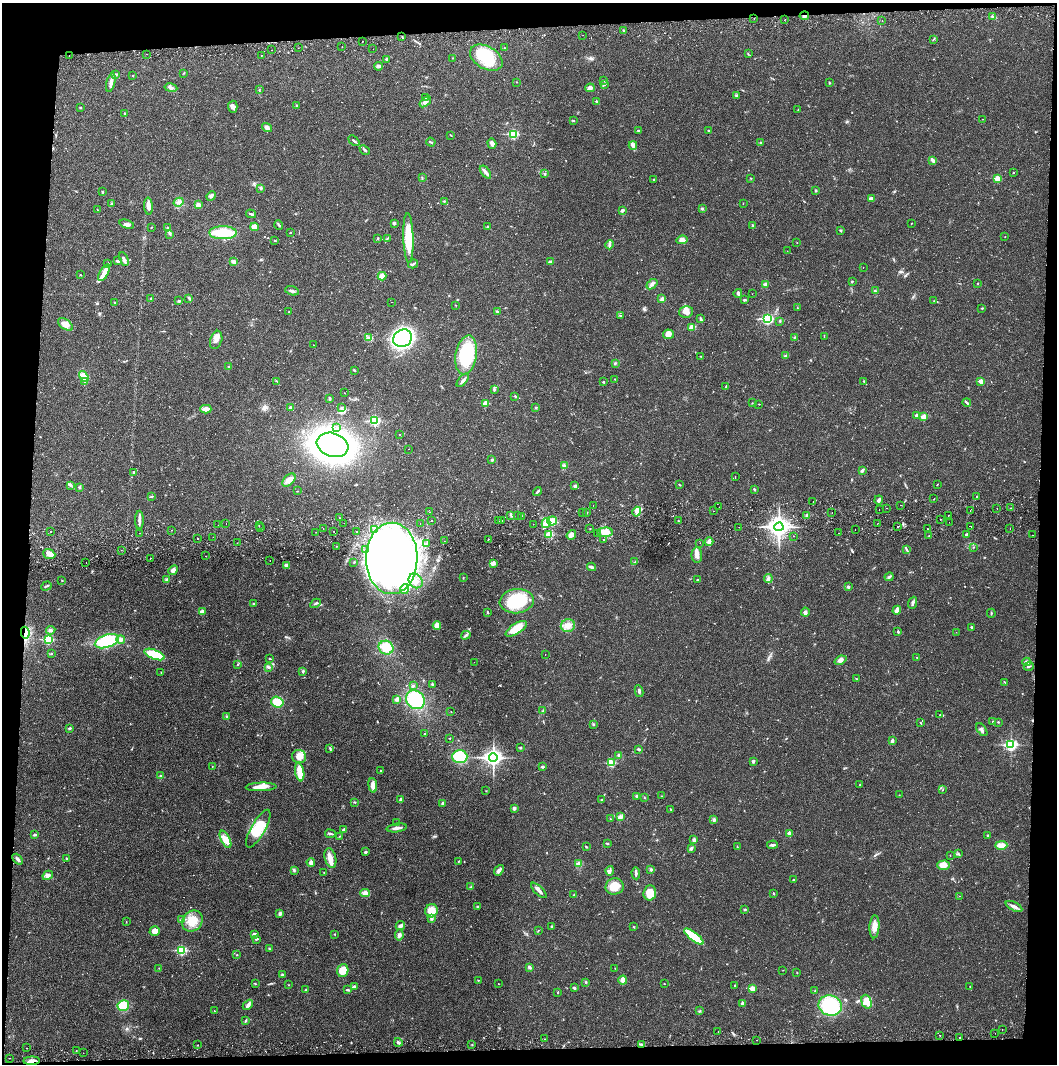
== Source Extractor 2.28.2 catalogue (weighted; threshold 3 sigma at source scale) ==
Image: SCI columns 4-4222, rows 56-4300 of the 4229 x 4358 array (HDU 1 of 3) = the unmasked area's bounding box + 8 px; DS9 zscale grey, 4 x 4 block average (1 PNG px = mean of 4 x 4 image px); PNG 1059 x 1066 px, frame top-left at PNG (2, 3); each listed source drawn as its Kron ellipse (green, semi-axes under 4 px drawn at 4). Shown black and unused: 8% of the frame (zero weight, under 2 of 3 exposures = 3% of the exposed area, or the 3 px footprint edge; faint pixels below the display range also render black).
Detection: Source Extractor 2.28.2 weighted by HDU 2 'WHT'. Background 0.0217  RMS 0.0035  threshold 0.0158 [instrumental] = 3 sigma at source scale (4.5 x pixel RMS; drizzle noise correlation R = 1.50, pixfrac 1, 0.05/0.05 arcsec/px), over >= 5 px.
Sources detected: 665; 1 too faint to see at this stretch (4 x 4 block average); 9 inside a brighter object's white glare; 18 cosmic-ray / hot-pixel residue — neither listed nor drawn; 7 coinciding with a brighter row at this scale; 19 inside a brighter listed object's ellipse — not listed separately; of the other 611, all 500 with FLUX_AUTO >= 0.6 (the completeness limit of this list) listed and drawn (111 fainter detections not listed), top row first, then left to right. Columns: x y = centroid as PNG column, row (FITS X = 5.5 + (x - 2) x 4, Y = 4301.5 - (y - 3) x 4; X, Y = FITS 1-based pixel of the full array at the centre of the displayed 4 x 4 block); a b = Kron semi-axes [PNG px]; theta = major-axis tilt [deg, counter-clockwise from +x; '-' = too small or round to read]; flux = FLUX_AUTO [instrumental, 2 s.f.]
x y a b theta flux
804 16 5 2 - 4.2
993 17 4 2 - 3.6
754 19 2 2 - 0.84
784 20 2 2 - 0.63
882 21 2 2 - 1.7
623 30 3 2 - 1.7
583 35 2 2 - 0.94
402 37 2 2 - 0.83
933 39 2 2 - 1.1
362 41 2 2 - 3.2
342 47 2 2 - 1
298 48 2 2 - 1.3
505 48 2 2 - 0.81
373 49 2 2 - 0.66
272 50 2 2 - 1.8
146 54 2 2 - 1.1
748 54 2 2 - 1.2
261 55 2 2 - 1.7
69 56 2 2 - 1.8
453 58 2 2 - 0.93
486 58 17 11 -30 81
386 59 2 2 - 3.9
379 66 4 3 - 4.1
184 73 3 2 - 1.3
115 75 4 3 - 3.7
133 76 2 2 - 1.1
604 81 2 2 - 1.3
517 82 2 2 - 0.72
111 83 9 3 76 8.7
829 83 3 2 - 1.4
604 84 3 2 - 2.7
171 88 6 3 -10 5.6
590 88 5 4 - 6.9
259 90 2 2 - 1.1
736 96 4 3 - 2.6
426 98 2 2 - 2.4
425 102 7 3 40 6.2
597 102 4 2 - 3.2
296 105 2 2 - 1.5
80 107 2 2 - 0.94
233 107 6 4 -89 6.6
798 110 2 2 - 0.71
124 113 3 2 - 1
983 119 2 2 - 0.82
573 120 4 2 - 1.9
267 128 5 3 - 8.8
638 130 2 2 - 1.3
709 131 3 2 - 2.1
513 134 2 2 - 180
450 135 3 2 - 1.4
354 141 6 2 -41 3.3
431 142 5 2 - 2.6
760 142 3 2 - 1.7
492 143 5 4 - 5.9
633 145 4 3 - 4.8
365 150 6 2 -42 3.3
933 160 4 2 - 7
485 172 7 3 -52 6.1
1013 173 2 2 - 1.2
545 174 2 2 - 2
422 178 2 2 - 0.87
751 178 2 2 - 1.2
997 178 2 2 - 49
654 180 2 2 - 1.1
261 188 4 3 - 2.5
816 190 3 2 - 1.7
102 192 3 2 - 1.9
211 196 5 2 - 6.8
871 199 3 2 - 10
444 201 3 2 - 2
179 202 5 4 - 6.9
111 204 2 2 - 1.1
743 204 2 2 - 0.71
198 205 2 2 - 41
148 206 8 3 -86 15
702 208 3 3 - 2.3
97 210 2 2 - 0.69
622 210 3 2 - 5.3
251 214 5 2 - 3.5
394 223 3 2 - 3.6
127 224 7 4 -18 7.8
911 224 2 2 - 0.64
279 225 4 2 - 2.5
752 225 4 2 - 1.2
487 226 2 2 - 1.4
151 227 3 2 - 1
254 227 4 3 - 20
168 228 3 2 - 1.3
840 230 2 2 - 0.97
290 232 2 2 - 1
223 233 14 6 0 69
170 234 3 2 - 2
1005 237 2 2 - 0.69
378 238 3 2 - 1.6
387 238 2 2 - 1.3
408 238 25 5 -88 67
275 240 2 2 - 1.2
682 240 6 4 7 10
797 243 2 2 - 0.61
609 245 4 2 - 4.1
787 251 2 2 - 1.1
124 259 7 2 -69 6.6
117 261 3 2 - 3.3
234 262 4 3 - 7.9
550 262 4 3 - 4
108 263 2 2 - 1.1
413 264 5 2 - 3
863 267 2 2 - 1.4
104 273 9 4 62 13
80 275 2 2 - 0.91
382 276 4 3 - 14
852 282 3 2 - 1.6
978 283 2 2 - 1
652 284 6 3 42 5.8
766 284 3 3 - 6.4
292 291 7 3 -17 4.8
875 291 2 2 - 2.2
738 293 4 3 - 3.5
752 294 2 2 - 0.65
151 298 3 2 - 1.5
189 299 3 2 - 2
662 299 3 2 - 7.1
745 300 3 2 - 2.8
179 301 3 2 - 2.2
934 301 2 2 - 0.61
114 302 2 2 - 1.1
391 302 2 2 - 0.91
455 305 2 2 - 0.74
797 308 2 2 - 0.81
982 308 3 2 - 1.3
497 311 2 2 - 2
288 312 2 2 - 1.1
686 312 7 5 13 11
620 315 2 2 - 0.99
701 319 4 2 - 4
767 319 3 2 - 270
780 321 4 2 - 1.8
65 324 8 5 -35 12
692 328 3 3 - 10
668 334 5 4 - 11
824 336 3 2 - 0.76
795 337 3 2 - 1.3
369 338 4 3 - 4.1
402 338 10 8 32 480
216 340 9 5 73 12
314 345 2 2 - 0.7
466 355 20 10 81 150
701 356 2 2 - 0.78
786 356 3 2 - 5.3
615 363 3 2 - 1.5
228 367 3 2 - 2.3
354 370 3 2 - 2.2
84 376 6 3 -57 25
614 379 2 2 - 0.85
463 380 8 2 49 7.4
85 381 3 2 - 2.3
277 381 3 2 - 1.4
981 381 2 2 - 35
603 382 2 2 - 2
864 382 3 2 - 1.5
726 387 2 2 - 1.7
494 390 3 2 - 2.1
344 393 2 2 - 0.6
515 396 3 2 - 2.1
330 398 4 2 - 2.4
486 403 2 2 - 38
752 403 2 2 - 0.71
967 403 4 2 - 2.7
759 404 2 2 - 0.83
291 408 2 2 - 12
341 408 2 2 - 0.96
536 408 3 2 - 1.7
206 409 5 3 - 13
917 415 3 3 - 6.1
924 417 2 2 - 54
375 421 3 2 - 210
337 428 2 2 - 1.5
399 434 2 2 - 1.2
332 445 16 11 -19 1300
409 449 2 2 - 1.6
492 460 2 2 - 3.2
564 466 3 3 - 5.5
862 470 4 2 - 4.3
134 472 3 2 - 2.3
735 477 2 2 - 2.4
289 480 8 5 43 11
938 484 2 2 - 0.72
70 485 2 2 - 1.4
575 485 4 3 - 2.9
680 485 3 2 - 1.3
79 488 3 2 - 1.6
754 489 3 2 - 2.7
297 491 2 2 - 0.82
537 492 5 2 - 2.7
152 496 3 2 - 1.8
977 496 2 2 - 5.7
934 499 2 2 - 3.2
879 500 4 3 - 5.1
813 502 2 2 - 0.64
593 505 2 2 - 0.66
901 505 2 2 - 1.8
719 507 2 2 - 0.91
887 508 2 2 - 1.3
997 508 2 2 - 14
1011 508 2 2 - 0.9
879 510 2 2 - 1.3
713 511 2 2 - 0.62
970 511 2 2 - 1.3
430 512 2 2 - 1.7
586 512 2 2 - 1.5
637 512 5 4 - 11
832 512 2 2 - 2
582 513 2 2 - 0.72
511 515 3 2 - 2.1
518 515 2 2 - 1.1
948 515 2 2 - 1
522 516 2 2 - 0.96
807 516 3 2 - 3.7
339 518 2 2 - 0.71
940 519 2 2 - 1.2
139 520 9 3 89 8.1
432 520 2 2 - 1.6
501 520 2 2 - 0.91
498 521 2 2 - 1.1
552 521 5 4 - 22
678 521 3 2 - 1.5
949 522 2 2 - 0.93
226 523 2 2 - 0.92
344 523 2 2 - 1.9
420 523 2 2 - 0.66
546 523 5 3 - 22
533 524 2 2 - 1.5
877 524 2 2 - 1.5
218 525 2 2 - 2.8
259 526 2 2 - 7.3
898 526 2 2 - 8.7
971 526 2 2 - 1.9
739 527 2 2 - 0.85
779 527 4 4 - 1100
261 528 2 2 - 0.95
323 529 2 2 - 0.81
374 529 2 2 - 0.82
590 529 2 2 - 0.69
927 529 2 2 - 4.9
1010 529 2 2 - 0.64
172 530 2 2 - 0.77
855 530 2 2 - 5.6
50 531 2 2 - 1.3
334 531 2 2 - 1
357 531 2 2 - 6.8
316 532 2 2 - 0.76
605 532 7 4 4 16
139 533 2 2 - 1.1
838 533 2 2 - 1.6
597 534 2 2 - 1.4
966 534 4 2 - 3
549 535 2 2 - 68
571 535 5 4 - 7.4
929 535 2 2 - 0.78
1032 535 2 2 - 0.78
793 536 2 2 - 1.1
213 537 2 2 - 2.3
197 539 2 2 - 5.3
604 539 2 2 - 8.9
488 540 2 2 - 3.4
444 541 2 2 - 2.2
709 542 4 2 - 17
237 543 2 2 - 0.83
700 543 2 2 - 1.1
427 544 3 2 - 2.1
337 546 2 2 - 0.85
974 547 2 2 - 0.67
366 549 2 2 - 0.92
121 550 2 2 - 0.92
907 550 3 2 - 1.9
49 554 6 5 - 9
697 555 8 5 -89 12
205 556 2 2 - 1.3
150 558 2 2 - 1.5
392 558 36 26 89 1000
270 561 2 2 - 0.65
354 562 2 2 - 1.3
635 562 2 2 - 0.88
86 563 2 2 - 0.77
493 563 3 2 - 3.5
286 565 4 3 - 6.3
591 567 4 2 - 4.8
173 570 5 3 - 7.9
889 577 4 3 - 3.8
463 578 3 2 - 1.1
768 578 4 4 - 5.3
167 580 3 3 - 4.1
698 580 3 2 - 1.3
62 581 2 2 - 0.96
416 581 8 6 -52 16
46 586 5 2 - 2.4
848 587 3 3 - 3.4
405 589 5 3 - 13
517 601 17 12 7 89
254 603 2 2 - 1
315 603 5 2 - 3.4
912 603 6 3 68 4.6
897 610 4 3 - 9.2
202 612 3 3 - 8.8
487 612 3 2 - 1.9
805 612 4 3 - 3.8
991 613 4 2 - 2
568 625 7 6 - 15
437 626 4 3 - 15
972 627 2 2 - 2.1
516 629 12 5 32 45
51 630 5 3 - 3.6
898 632 2 2 - 3.3
956 632 2 2 - 1
25 633 6 2 -80 6.6
466 635 5 2 - 2.6
48 640 2 2 - 160
121 640 4 2 - 4
107 641 12 6 19 120
386 648 7 6 - 32
51 654 2 2 - 1.1
154 654 11 4 -21 65
545 655 2 2 - 0.62
916 657 2 2 - 0.64
270 659 3 2 - 1.2
840 660 6 4 22 6.7
474 662 2 2 - 1.1
1027 662 4 3 - 6.4
237 664 2 2 - 2.5
1029 666 5 2 - 2.6
268 667 3 2 - 2.2
303 671 3 2 - 2.9
161 672 2 2 - 0.69
856 679 3 2 - 1.4
1005 682 2 2 - 0.97
432 685 4 3 - 2.8
413 686 3 2 - 2.8
639 691 6 2 -81 4.5
397 699 3 2 - 9.5
415 700 10 8 -44 92
277 702 6 5 - 31
543 711 2 2 - 0.97
451 712 2 2 - 0.62
940 715 2 2 - 0.95
227 716 2 2 - 1.5
993 721 2 2 - 1.2
998 722 2 2 - 1.3
920 723 2 2 - 1.1
594 724 3 2 - 2.5
70 728 2 2 - 4
982 730 7 3 -54 4.8
424 733 2 2 - 0.89
450 738 2 2 - 0.92
892 741 4 2 - 6.1
1011 745 3 2 - 370
330 748 2 2 - 0.68
521 748 2 2 - 1.5
639 749 3 2 - 3.4
619 755 4 3 - 4.9
299 756 7 6 - 14
460 757 7 6 - 74
493 758 4 3 - 780
753 761 3 2 - 4.4
611 763 2 2 - 99
212 766 2 2 - 0.77
542 767 3 2 - 3.1
380 771 2 2 - 1.7
300 772 9 4 -80 34
161 776 3 2 - 2.3
373 785 7 4 -83 10
860 785 2 2 - 1.1
261 787 15 3 2 18
943 790 2 2 - 0.68
486 791 2 2 - 0.74
899 795 2 2 - 0.64
637 796 3 2 - 2.6
661 796 2 2 - 0.62
644 797 2 2 - 0.91
401 800 3 2 - 7.4
601 800 3 2 - 1.5
355 802 3 2 - 1.7
442 803 3 2 - 2.8
514 808 3 3 - 5.1
671 810 2 2 - 1.4
620 816 4 3 - 4.9
610 819 2 2 - 0.61
714 820 3 3 - 4.2
397 823 2 2 - 0.6
397 828 10 2 8 8.6
258 829 21 7 60 52
344 830 3 2 - 6.2
789 833 3 2 - 8.9
330 834 5 2 - 2.7
35 835 3 2 - 3.9
987 835 2 2 - 1.6
339 836 2 2 - 0.95
225 839 9 4 -63 14
694 840 3 2 - 5.6
608 843 3 2 - 2.1
772 845 5 2 - 4.1
1001 845 6 3 0 18
586 847 3 2 - 1.4
737 847 3 2 - 1.3
691 848 3 3 - 3.8
366 852 3 2 - 3.2
958 854 4 2 - 2.2
950 855 2 2 - 0.76
67 858 3 2 - 1.7
330 858 10 5 -76 16
18 859 6 2 -49 5.4
458 862 3 2 - 1
311 863 4 4 - 6.1
579 864 3 3 - 7.7
943 865 6 4 2 18
651 869 3 3 - 3
294 870 2 2 - 1.8
499 870 6 3 51 7.6
610 871 5 2 - 4
324 872 2 2 - 1
636 873 6 2 -87 5.3
48 875 6 3 31 6.7
794 880 4 2 - 2.8
615 886 9 8 - 28
471 887 2 2 - 1.3
539 890 10 3 -44 8.6
365 893 4 4 - 8.7
650 893 7 6 - 32
774 894 2 2 - 1.8
574 895 3 2 - 1.5
959 896 2 2 - 1
1014 906 9 3 -27 9.1
477 907 2 2 - 1.3
745 909 3 2 - 1.9
431 911 6 6 - 26
280 913 3 3 - 4.3
432 918 4 3 - 4.2
182 920 2 2 - 11
192 921 11 9 48 32
126 922 3 2 - 0.79
400 926 5 3 - 6.1
552 926 2 2 - 3.9
634 927 2 2 - 1.4
874 927 11 5 87 17
538 930 2 2 - 0.62
155 931 5 5 - 16
254 934 3 3 - 7
334 934 3 2 - 0.92
399 935 5 4 - 5.4
694 936 12 3 -38 70
256 939 3 2 - 1.7
269 949 2 2 - 1.8
181 950 2 2 - 180
237 955 3 2 - 1.1
529 967 3 3 - 4
159 968 2 2 - 0.83
615 968 2 2 - 0.76
783 970 2 2 - 0.66
343 971 6 5 - 35
797 973 2 2 - 0.99
282 975 4 3 - 3.9
478 980 2 2 - 1.2
623 980 4 3 - 13
586 982 2 2 - 0.93
255 983 3 2 - 1.3
498 984 2 2 - 0.69
664 984 2 2 - 1
289 985 2 2 - 0.62
735 985 2 2 - 1.7
354 986 3 2 - 2.9
970 986 2 2 - 0.86
574 988 3 2 - 3.7
752 988 2 2 - 44
305 990 3 2 - 1.3
348 990 4 2 - 3.2
815 991 2 2 - 1.1
558 992 3 2 - 1
867 1002 7 5 -72 17
743 1003 2 2 - 12
248 1005 6 3 48 6
830 1005 12 10 -18 130
123 1006 6 5 - 39
214 1011 2 2 - 1
700 1011 2 2 - 0.84
246 1020 4 2 - 2.5
1002 1029 2 2 - 1.1
718 1031 2 2 - 1.1
995 1033 2 2 - 1.2
939 1035 2 2 - 3.6
959 1038 2 2 - 6.3
545 1039 2 2 - 0.88
757 1040 2 2 - 1.2
398 1042 4 2 - 4.8
197 1045 2 2 - 1.9
472 1045 2 2 - 1.3
642 1045 4 2 - 3.8
26 1048 2 2 - 0.77
76 1050 2 2 - 0.69
83 1053 2 2 - 1.2
10 1058 2 2 - 1.1
32 1061 8 2 4 11
Overlapping masked pixels (flux is a lower limit): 4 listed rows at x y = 804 16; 25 633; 642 1045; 32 1061
Diffuse or blended objects may show on this block-average render without a row.